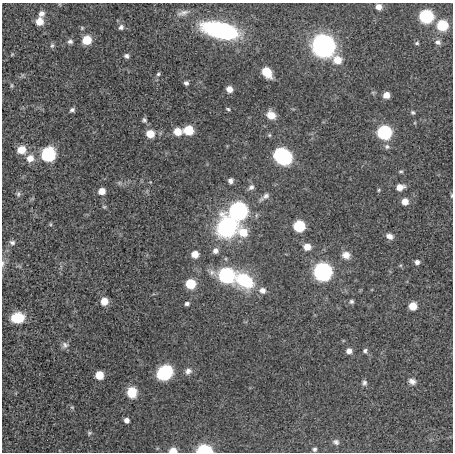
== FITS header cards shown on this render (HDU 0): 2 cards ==
NAXIS1  =                  451
NAXIS2  =                  450

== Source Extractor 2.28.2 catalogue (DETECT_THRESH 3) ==
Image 451 x 450 px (HDU 0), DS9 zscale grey, 1 PNG px = 1 image px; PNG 455 x 454 px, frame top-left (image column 1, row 450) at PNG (2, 3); no overlay
Background 0.11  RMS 0.56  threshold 1.67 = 3 sigma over >= 5 px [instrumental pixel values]
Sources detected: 93; all 93 listed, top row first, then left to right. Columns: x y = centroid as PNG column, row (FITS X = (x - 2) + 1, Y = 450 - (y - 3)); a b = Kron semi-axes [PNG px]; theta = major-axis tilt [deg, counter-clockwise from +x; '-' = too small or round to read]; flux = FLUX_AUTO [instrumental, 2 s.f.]
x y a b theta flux
379 7 7 6 - 290
42 13 7 6 - 180
183 13 20 8 16 260
426 16 8 7 - 5600
39 21 9 8 - 350
442 25 7 7 - 2200
121 27 8 7 - 130
82 28 5 5 - 50
220 30 34 14 -14 5600
87 40 7 6 - 1000
70 41 7 6 - 110
438 42 8 7 - 140
417 43 6 4 14 59
52 45 7 5 73 74
323 46 9 9 - 44000
12 54 4 4 - 37
127 56 6 5 - 100
337 60 10 8 -30 660
266 72 9 7 -48 1000
158 74 6 5 - 72
23 75 6 4 70 52
186 83 4 4 - 110
12 85 6 4 -89 52
229 89 6 5 - 300
386 95 6 5 - 310
228 109 5 3 - 51
72 110 5 4 - 100
413 112 7 5 -31 72
271 115 9 8 - 440
144 120 6 6 - 91
188 130 7 6 - 1300
177 131 7 6 - 650
384 132 8 7 - 5800
150 134 7 6 - 720
269 135 5 5 - 51
387 147 8 7 - 110
21 150 8 7 - 600
48 154 8 8 - 4500
283 157 11 8 -37 10000
30 158 9 8 - 390
401 171 6 4 5 58
231 181 6 5 - 130
150 182 4 4 - 28
119 183 8 6 -20 89
251 187 9 6 36 130
400 187 9 6 19 340
379 190 5 4 - 44
102 191 6 5 - 430
18 194 8 6 80 86
451 196 6 3 90 47
265 197 17 6 35 190
405 201 7 6 - 340
104 207 6 5 - 53
238 211 8 8 - 15000
50 224 6 4 90 40
299 226 7 7 - 2500
227 227 20 18 76 4400
243 232 10 9 - 730
389 236 8 6 -28 200
12 242 7 6 - 110
307 247 7 6 - 400
215 251 7 6 - 180
195 254 6 6 - 440
346 255 10 9 - 280
226 259 6 4 -72 46
417 262 5 5 - 140
3 263 10 5 84 110
322 272 8 8 - 16000
226 275 9 8 - 8500
244 280 20 15 -34 2200
190 284 7 6 - 1400
262 290 8 7 - 240
104 301 6 6 - 550
351 301 6 5 - 84
187 303 6 5 - 94
413 306 6 6 - 600
18 318 12 9 7 1100
65 345 10 9 - 150
349 351 6 6 - 200
365 351 6 6 - 89
188 371 9 8 - 190
165 373 13 11 38 2000
99 375 6 6 - 810
412 381 9 7 -25 180
364 383 7 6 - 110
132 392 10 9 - 800
72 407 5 5 - 54
126 420 5 5 - 170
89 433 6 5 - 65
336 442 9 7 -27 140
314 449 5 5 - 85
173 451 6 5 - 450
204 451 8 5 0 4400
At the frame edge (FLAGS 8, measured only in part): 4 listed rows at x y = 451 196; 3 263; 173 451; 204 451